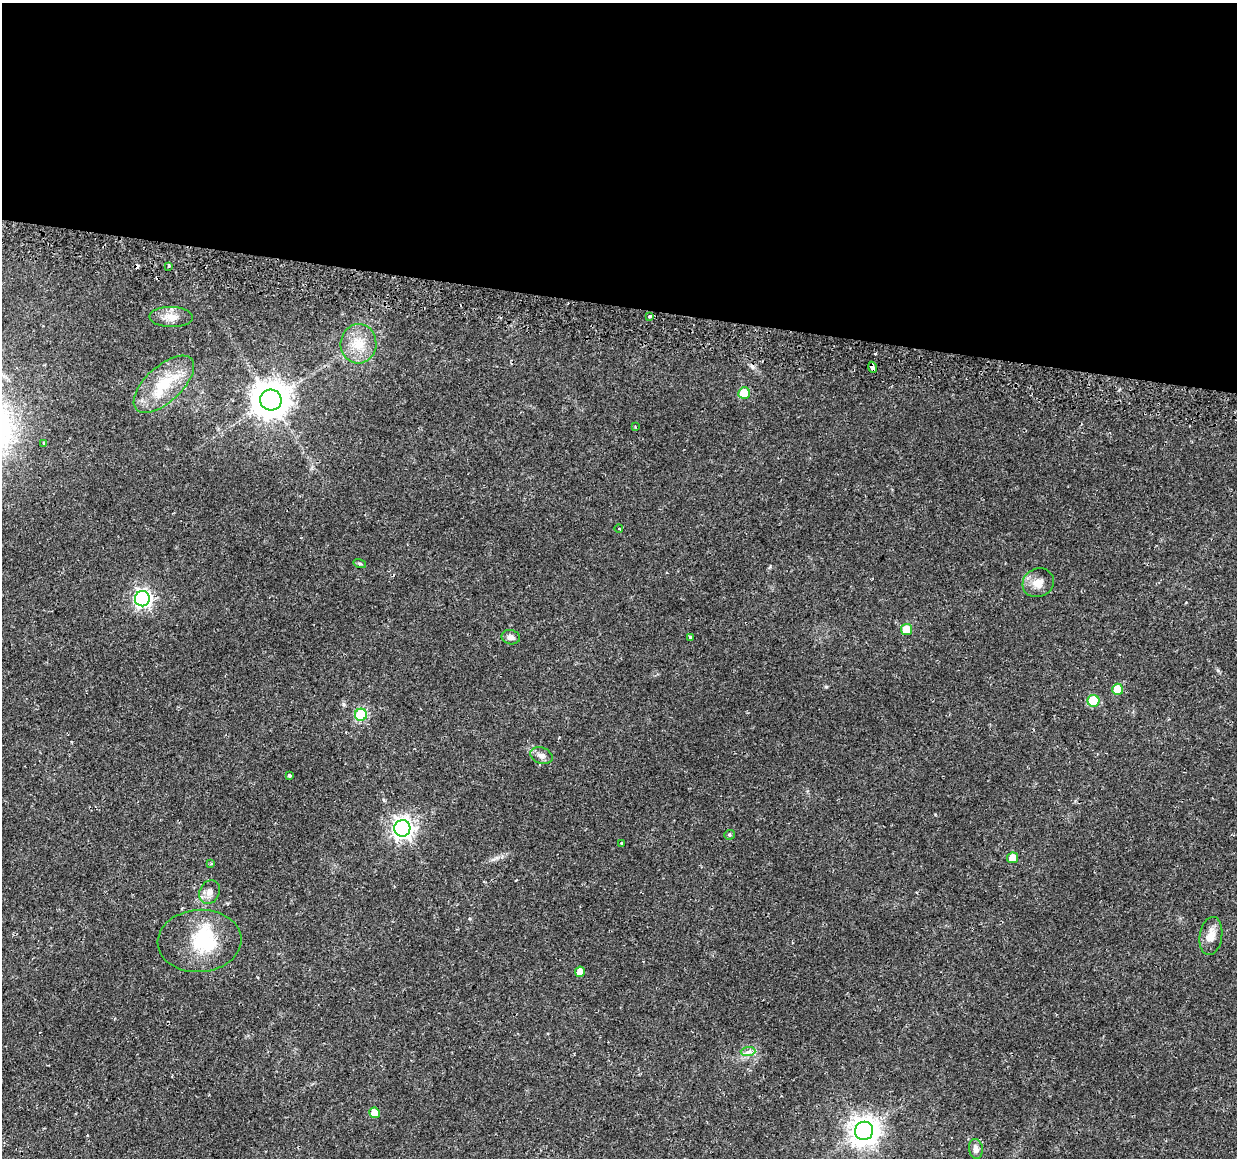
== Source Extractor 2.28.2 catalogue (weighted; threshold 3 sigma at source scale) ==
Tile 3 of 4 x 4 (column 3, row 1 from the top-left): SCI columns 2536-3770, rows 3757-4912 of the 5079 x 5259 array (HDU 1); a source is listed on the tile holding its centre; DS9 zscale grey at full resolution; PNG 1239 x 1160 px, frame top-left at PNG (2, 3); each listed source drawn as its Kron ellipse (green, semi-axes under 4 px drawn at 4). Shown black and unused: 26% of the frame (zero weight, under 2 of 3 exposures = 5% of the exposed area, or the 3 px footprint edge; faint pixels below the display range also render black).
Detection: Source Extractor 2.28.2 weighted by HDU 2 'WHT'; one run over the whole footprint, this tile lists its part. Background 0.0172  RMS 0.0026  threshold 0.0119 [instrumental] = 3 sigma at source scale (4.5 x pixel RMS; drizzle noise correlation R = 1.50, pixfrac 1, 0.0396/0.0396 arcsec/px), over >= 5 px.
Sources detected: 42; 1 inside a brighter object's white glare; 6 cosmic-ray / hot-pixel residue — neither listed nor drawn; the other 35 listed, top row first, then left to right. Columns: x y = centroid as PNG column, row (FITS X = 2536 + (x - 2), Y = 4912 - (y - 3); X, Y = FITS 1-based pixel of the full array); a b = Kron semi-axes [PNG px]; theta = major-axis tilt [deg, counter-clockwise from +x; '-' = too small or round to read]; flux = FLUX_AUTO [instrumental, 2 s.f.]
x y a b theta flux
169 266 3 2 - 0.25
650 316 3 3 - 1.3
171 317 22 10 -1 3
358 344 20 18 85 5.8
872 367 6 3 -66 2.8
164 384 37 18 43 11
744 393 6 5 - 9
271 400 11 10 - 590
635 427 3 3 - 0.29
44 443 3 3 - 0.65
619 529 4 3 - 0.97
360 564 6 4 -18 0.35
1038 583 16 14 26 3
142 599 7 7 - 82
907 629 5 5 - 5.2
511 637 9 7 -13 1.2
690 637 3 3 - 0.64
1118 689 5 5 - 5.8
1093 701 6 6 - 14
361 715 6 6 - 22
541 756 11 8 -20 1.4
289 776 4 3 - 0.81
402 828 8 8 - 150
730 835 5 5 - 0.37
621 843 3 3 - 0.51
1013 858 5 5 - 3.1
211 863 4 3 - 0.28
209 892 12 10 61 1.7
1211 936 19 11 81 3.1
199 941 42 31 4 17
580 972 5 5 - 2.6
748 1052 7 4 2 0.75
375 1113 5 5 - 3.5
864 1131 9 9 - 330
976 1149 10 7 -81 1.3
Overlapping masked pixels (flux is a lower limit): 1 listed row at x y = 872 367
Unlisted compact peaks at least as high as the median listed source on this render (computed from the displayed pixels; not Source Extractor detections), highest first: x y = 826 687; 343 704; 1218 670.